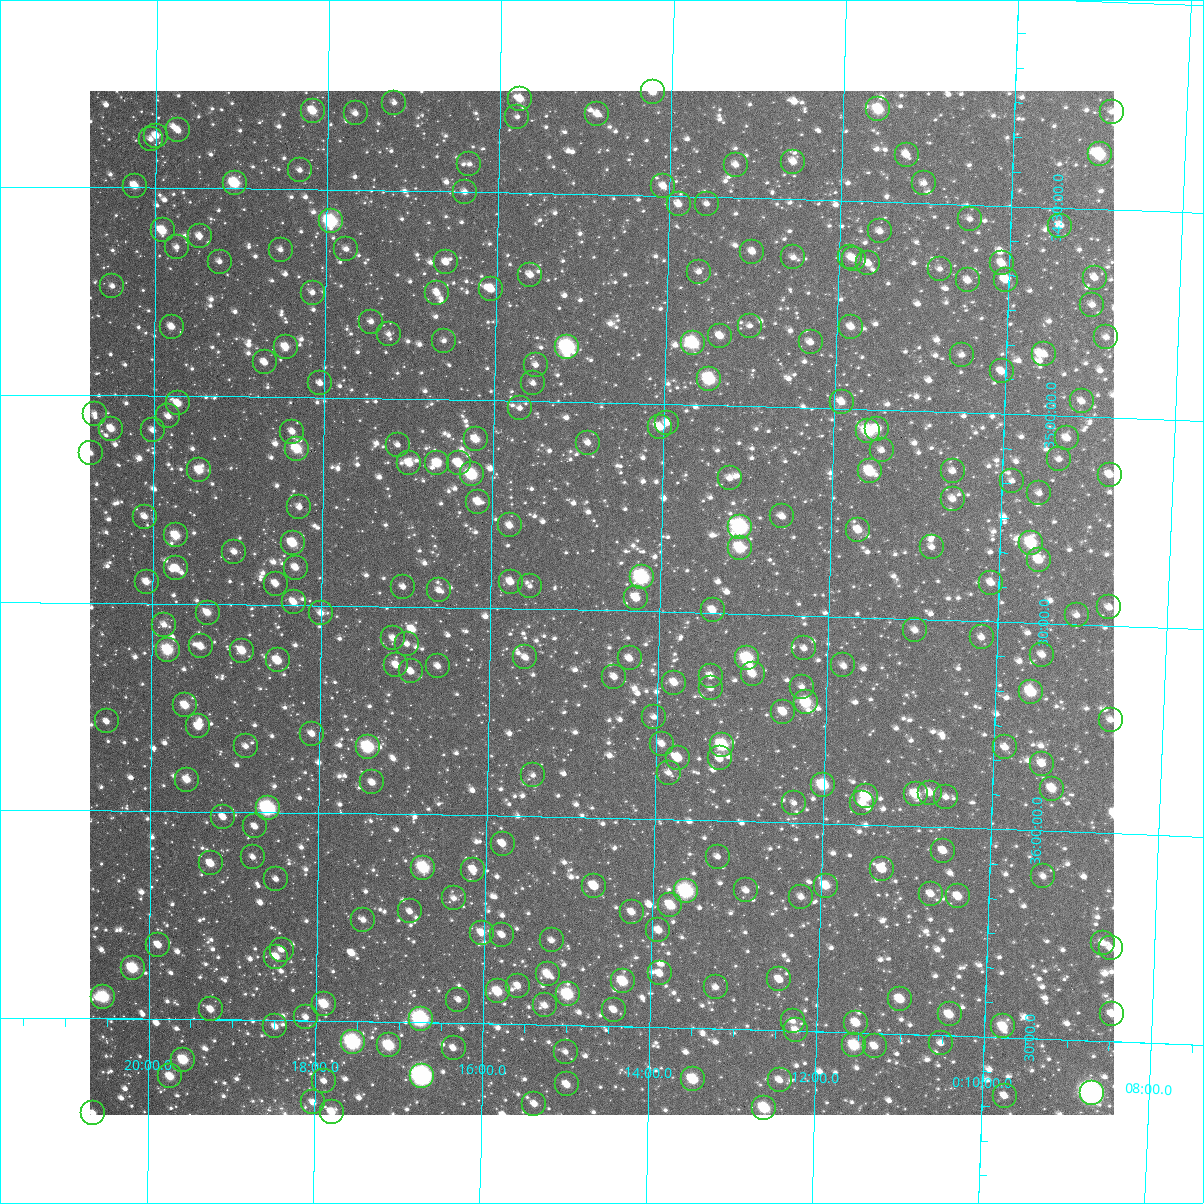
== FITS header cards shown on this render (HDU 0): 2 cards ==
NAXIS1  =                 1024
NAXIS2  =                 1024

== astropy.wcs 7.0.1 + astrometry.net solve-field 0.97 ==
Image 1024 x 1024 px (HDU 0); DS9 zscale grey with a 90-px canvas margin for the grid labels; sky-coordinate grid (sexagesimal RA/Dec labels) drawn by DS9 from the SOLVED WCS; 270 Tycho-2 reference stars matched to detected sources circled (green)
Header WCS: RA---TAN-SIP/DEC--TAN-SIP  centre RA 00:14:41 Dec +35:29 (3.67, +35.48 deg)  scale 8.67 arcsec/px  FOV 147.9' x 147.9'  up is +179 deg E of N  parity flipped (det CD > 0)
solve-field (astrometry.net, Tycho-2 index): VERIFIED the header's WCS against the Tycho-2 star catalogue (verified at 6 index scales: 14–270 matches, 0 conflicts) and refined it, rather than solving blind
Solved WCS: RA---TAN-SIP/DEC--TAN-SIP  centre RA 00:14:41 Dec +35:29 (3.67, +35.48 deg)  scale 8.67 arcsec/px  FOV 147.9' x 147.9'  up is +179 deg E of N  parity flipped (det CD > 0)
The solver's refit moves the header's centre by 0.14 arcsec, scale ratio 1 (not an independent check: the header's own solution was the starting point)
Tycho-2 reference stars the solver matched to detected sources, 270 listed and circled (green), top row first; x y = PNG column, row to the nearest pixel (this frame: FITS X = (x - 90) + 1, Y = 1024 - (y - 91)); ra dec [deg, ICRS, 3 dp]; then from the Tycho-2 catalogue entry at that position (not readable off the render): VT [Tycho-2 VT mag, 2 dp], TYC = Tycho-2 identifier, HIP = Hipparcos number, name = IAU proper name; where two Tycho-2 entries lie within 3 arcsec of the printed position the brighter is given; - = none
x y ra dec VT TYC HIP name
653 92 3.554 +34.250 10.81 2268-1382-1 - -
520 99 3.940 +34.274 10.71 2268-1488-1 - -
394 103 4.307 +34.288 12.07 2268-1180-1 - -
878 109 2.896 +34.277 9.54 2268-504-1 - -
313 111 4.544 +34.310 10.26 2269-1235-1 1459 -
1112 112 2.217 +34.264 12.05 2267-975-1 - -
356 113 4.419 +34.315 11.63 2268-1058-1 - -
597 114 3.714 +34.307 11.51 2268-1623-1 - -
517 117 3.947 +34.317 12.89 2268-170-1 - -
178 130 4.936 +34.361 11.29 2269-1333-1 - -
156 136 5.000 +34.375 11.39 2269-1417-1 - -
151 139 5.015 +34.383 12.31 2269-1177-1 - -
1100 154 2.248 +34.368 9.20 2267-973-1 725 -
907 155 2.810 +34.384 11.23 2268-1046-1 - -
793 162 3.140 +34.409 11.43 2268-1310-1 - -
469 164 4.085 +34.433 12.19 2268-294-1 - -
736 165 3.308 +34.420 11.62 2268-488-1 - -
300 170 4.579 +34.454 12.32 2269-1295-1 - -
235 183 4.770 +34.487 9.32 2269-1413-1 - -
924 183 2.758 +34.451 11.86 2268-1599-1 - -
135 186 5.061 +34.495 10.71 2269-882-1 - -
663 186 3.518 +34.476 11.27 2268-156-1 - -
465 192 4.097 +34.500 11.72 2268-1448-1 - -
679 204 3.472 +34.519 11.19 2268-164-1 - -
707 204 3.389 +34.516 12.44 2268-1570-1 - -
970 219 2.620 +34.534 12.52 2268-1337-1 - -
331 221 4.487 +34.576 8.51 2268-1350-1 1441 -
1060 226 2.356 +34.543 11.29 2268-1227-1 - -
163 230 4.979 +34.602 10.24 2269-1231-1 - -
880 231 2.882 +34.571 11.65 2268-1421-1 - -
200 236 4.870 +34.615 11.30 2269-1566-1 - -
177 247 4.937 +34.642 12.11 2269-1279-1 - -
346 249 4.441 +34.642 12.34 2268-1610-1 - -
281 250 4.633 +34.645 11.96 2269-1337-1 - -
752 252 3.253 +34.628 11.36 2268-1307-1 - -
793 257 3.133 +34.639 11.89 2268-576-1 - -
850 257 2.966 +34.634 12.33 2268-1040-1 - -
854 259 2.956 +34.638 12.08 2268-1566-1 - -
220 262 4.811 +34.676 12.31 2269-1497-1 - -
446 262 4.148 +34.670 11.45 2268-1323-1 - -
868 263 2.913 +34.648 11.59 2268-1353-1 - -
1002 263 2.523 +34.638 11.34 2268-1554-1 - -
940 269 2.703 +34.656 12.07 2268-782-1 - -
699 272 3.408 +34.680 13.27 2268-1522-1 - -
530 275 3.901 +34.697 11.23 2268-1332-1 - -
1095 278 2.250 +34.665 11.87 2268-486-1 - -
968 280 2.620 +34.682 11.24 2268-1560-1 - -
1006 280 2.509 +34.677 11.06 2268-654-1 - -
112 286 5.124 +34.738 11.48 2269-1041-1 - -
491 289 4.016 +34.732 10.91 2268-1445-1 - -
313 293 4.538 +34.748 11.98 2269-1465-1 - -
437 293 4.172 +34.744 11.25 2268-1284-1 - -
1092 305 2.254 +34.730 11.50 2268-476-1 - -
371 322 4.365 +34.816 11.90 2268-1369-1 - -
750 326 3.255 +34.807 11.88 2268-1166-1 - -
172 327 4.950 +34.834 11.09 2269-1558-1 - -
851 327 2.958 +34.803 11.96 2268-534-1 - -
389 334 4.313 +34.845 12.26 2268-510-1 - -
720 336 3.340 +34.834 11.19 2268-1099-1 - -
1106 337 2.209 +34.807 12.17 2267-93-1 - -
444 341 4.151 +34.859 12.36 2268-196-1 - -
811 342 3.075 +34.842 11.59 2268-1434-1 - -
693 343 3.421 +34.851 8.70 2268-14-1 - -
286 347 4.615 +34.879 10.82 2269-1449-1 - -
567 347 3.788 +34.868 8.02 2268-1173-1 1211 -
1044 354 2.390 +34.853 11.12 2268-1201-1 - -
962 355 2.631 +34.862 11.97 2268-308-1 - -
265 362 4.676 +34.917 11.54 2269-1223-1 - -
536 365 3.880 +34.913 12.09 2268-596-1 - -
1002 371 2.512 +34.898 11.28 2268-550-1 - -
709 379 3.370 +34.937 8.72 2268-1140-1 - -
320 383 4.512 +34.966 11.65 2269-1590-1 - -
533 383 3.886 +34.957 12.19 2268-92-1 - -
1082 401 2.274 +34.964 11.60 2268-246-1 - -
842 402 2.980 +34.984 10.95 2268-322-1 - -
178 403 4.929 +35.018 10.64 2269-1524-1 - -
520 408 3.924 +35.017 11.89 2268-8-1 - -
95 414 5.173 +35.045 12.19 2269-598-1 - -
168 416 4.957 +35.050 11.78 2269-1452-1 - -
667 423 3.490 +35.045 11.88 2268-512-1 - -
660 427 3.511 +35.056 10.94 2268-218-1 - -
111 429 5.124 +35.080 10.76 2269-360-1 - -
877 429 2.872 +35.045 10.93 2268-334-1 - -
153 430 5.002 +35.083 11.52 2269-1326-1 - -
868 431 2.898 +35.052 9.19 2268-304-1 - -
292 432 4.592 +35.083 11.61 2269-1272-1 - -
1067 438 2.314 +35.053 11.54 2268-20-1 - -
476 439 4.052 +35.094 10.44 2268-1049-1 - -
588 443 3.722 +35.097 11.50 2268-1053-1 - -
398 445 4.282 +35.111 11.85 2268-995-1 - -
297 449 4.578 +35.124 9.67 2269-1190-1 - -
882 450 2.858 +35.097 12.12 2268-1051-1 - -
91 453 5.184 +35.140 12.46 2269-694-1 - -
1059 459 2.336 +35.105 11.96 2268-985-1 - -
409 463 4.246 +35.154 10.89 2268-661-1 - -
437 463 4.164 +35.154 10.19 2268-763-1 - -
459 463 4.100 +35.153 10.21 2268-693-1 - -
199 470 4.864 +35.179 10.16 2269-1352-1 - -
870 471 2.890 +35.149 9.65 2268-725-1 - -
953 471 2.647 +35.142 11.68 2268-783-1 - -
472 474 4.061 +35.178 9.00 2268-701-1 1297 -
1110 475 2.185 +35.137 11.26 2267-971-1 - -
730 478 3.303 +35.175 11.59 2268-593-1 - -
1012 481 2.471 +35.161 12.44 2268-711-1 - -
1039 493 2.390 +35.188 12.71 2268-963-1 - -
953 499 2.644 +35.209 12.26 2268-759-1 - -
478 502 4.043 +35.245 10.79 2268-265-1 - -
299 507 4.568 +35.265 11.63 2269-1362-1 - -
782 516 3.145 +35.263 11.29 2268-857-1 - -
145 517 5.024 +35.291 11.62 2269-310-1 - -
510 525 3.947 +35.300 11.25 2268-367-1 - -
740 527 3.268 +35.292 7.80 2268-297-1 1048 -
858 530 2.919 +35.290 10.67 2268-817-1 - -
176 535 4.931 +35.336 10.04 2269-1388-1 - -
293 543 4.587 +35.351 9.86 2269-1410-1 - -
1031 543 2.408 +35.307 9.38 2268-345-1 - -
932 547 2.701 +35.326 11.98 2268-755-1 - -
740 548 3.266 +35.342 9.38 2268-441-1 - -
234 552 4.759 +35.374 11.58 2269-1488-1 - -
1039 560 2.384 +35.348 10.51 2268-997-1 - -
176 568 4.930 +35.415 11.03 2269-1258-1 - -
296 568 4.578 +35.410 10.90 2269-1278-1 - -
642 577 3.555 +35.418 8.13 2268-843-1 1137 -
147 582 5.017 +35.449 11.00 2269-408-1 - -
511 582 3.942 +35.436 10.96 2268-41-1 - -
991 583 2.523 +35.407 11.25 2268-665-1 - -
276 584 4.636 +35.449 11.09 2269-1434-1 - -
530 586 3.884 +35.445 12.44 2268-497-1 - -
403 587 4.259 +35.452 11.81 2268-269-1 - -
439 590 4.153 +35.460 12.04 2268-567-1 - -
636 598 3.570 +35.468 10.55 2268-153-1 - -
294 602 4.582 +35.493 10.92 2269-1366-1 - -
1109 607 2.171 +35.457 11.68 2267-506-1 - -
713 610 3.343 +35.493 11.06 2268-125-1 - -
208 613 4.836 +35.521 10.84 2269-1222-1 - -
321 613 4.501 +35.519 11.50 2269-1302-1 - -
1077 615 2.267 +35.478 11.58 2268-903-1 - -
164 625 4.964 +35.551 11.27 2269-1332-1 - -
915 630 2.743 +35.527 11.27 2268-281-1 - -
982 637 2.545 +35.539 11.73 2268-169-1 - -
393 638 4.286 +35.576 11.56 2268-285-1 - -
407 644 4.245 +35.590 11.90 2268-105-1 - -
201 646 4.855 +35.603 11.04 2269-1458-1 - -
804 648 3.069 +35.579 11.82 2268-59-1 - -
168 650 4.953 +35.611 9.18 2269-1196-1 - -
242 651 4.733 +35.612 10.53 2269-1166-1 - -
1042 655 2.365 +35.576 11.40 2268-97-1 - -
525 657 3.894 +35.617 11.17 2268-631-1 - -
630 658 3.585 +35.614 11.02 2268-17-1 - -
747 658 3.237 +35.607 8.89 2268-61-1 1035 -
278 660 4.627 +35.634 10.36 2273-1699-1 - -
396 665 4.276 +35.641 11.12 2272-299-1 - -
843 665 2.952 +35.617 11.66 2268-445-1 - -
438 666 4.152 +35.642 11.97 2272-895-1 - -
411 671 4.232 +35.656 11.08 2272-449-1 - -
753 674 3.220 +35.644 10.68 2272-837-1 - -
711 676 3.344 +35.651 11.17 2272-775-1 - -
614 677 3.629 +35.660 11.71 2272-827-1 - -
674 683 3.451 +35.670 10.89 2272-281-1 - -
802 687 3.073 +35.672 12.41 2272-929-1 - -
711 688 3.343 +35.681 12.10 2272-425-1 - -
1031 692 2.395 +35.667 9.52 2272-227-1 - -
806 702 3.059 +35.709 9.34 2272-500-1 - -
185 705 4.900 +35.745 10.48 2273-1591-1 - -
783 712 3.126 +35.733 10.81 2272-795-1 - -
654 717 3.508 +35.754 12.14 2272-530-1 - -
1111 720 2.155 +35.727 11.43 2271-1600-1 - -
107 721 5.132 +35.785 11.43 2273-498-1 - -
198 726 4.860 +35.795 10.79 2273-1675-1 - -
312 734 4.522 +35.810 11.30 2273-1627-1 - -
662 744 3.483 +35.818 11.23 2272-1023-1 - -
722 745 3.304 +35.818 8.92 2272-787-1 - -
246 746 4.718 +35.842 11.56 2273-1639-1 - -
368 747 4.356 +35.840 9.41 2272-1783-1 - -
1005 747 2.465 +35.802 11.31 2272-785-1 - -
678 758 3.435 +35.851 10.49 2272-831-1 - -
720 758 3.311 +35.850 11.44 2272-197-1 - -
1042 764 2.354 +35.838 11.47 2272-701-1 - -
669 773 3.461 +35.887 12.05 2272-92-1 - -
533 775 3.864 +35.900 12.68 2272-77-1 - -
187 780 4.893 +35.923 10.76 2273-1735-1 - -
372 782 4.342 +35.925 11.10 2272-632-1 - -
823 785 3.001 +35.907 9.24 2272-20-1 - -
1052 789 2.322 +35.897 10.53 2272-665-1 - -
930 793 2.684 +35.917 11.06 2272-59-1 - -
916 794 2.726 +35.922 10.12 2272-865-1 - -
866 796 2.873 +35.931 9.45 2272-955-1 923 -
946 797 2.636 +35.926 12.07 2272-765-1 - -
794 803 3.086 +35.952 12.91 2272-476-1 - -
862 803 2.884 +35.947 11.53 2272-8-1 - -
268 808 4.651 +35.990 7.90 2273-2019-1 1492 -
223 817 4.783 +36.013 11.40 2273-2077-1 - -
255 826 4.688 +36.035 11.67 2273-1973-1 - -
503 844 3.951 +36.066 11.12 2272-26-1 - -
943 851 2.639 +36.056 11.10 2272-959-1 - -
253 857 4.694 +36.108 11.32 2273-2052-1 - -
718 857 3.309 +36.086 12.19 2272-1726-1 - -
211 863 4.819 +36.124 10.58 2273-1938-1 - -
423 868 4.185 +36.128 8.91 2272-1578-1 - -
882 869 2.819 +36.104 10.76 2272-1672-1 - -
473 870 4.037 +36.130 10.70 2272-1543-1 - -
1043 876 2.339 +36.108 11.99 2272-1651-1 - -
276 879 4.624 +36.160 12.15 2273-2030-1 - -
594 886 3.676 +36.163 11.02 2272-1513-1 - -
826 886 2.985 +36.149 10.28 2272-1536-1 - -
746 890 3.223 +36.166 12.14 2272-1620-1 - -
686 891 3.401 +36.171 8.21 2272-1416-1 1089 -
931 894 2.671 +36.160 11.41 2272-1492-1 - -
958 896 2.590 +36.164 10.77 2272-1639-1 - -
801 897 3.058 +36.177 11.65 2272-1490-1 - -
454 898 4.092 +36.200 11.83 2272-1530-1 - -
670 905 3.447 +36.205 10.39 2272-1610-1 - -
410 911 4.223 +36.233 11.91 2272-1525-1 - -
632 912 3.561 +36.224 11.07 2272-1368-1 - -
363 920 4.362 +36.256 12.02 2272-1576-1 - -
658 930 3.481 +36.267 11.36 2272-1523-1 - -
482 933 4.009 +36.281 10.80 2272-1218-1 - -
502 935 3.948 +36.286 11.41 2272-1203-1 - -
552 940 3.799 +36.297 11.81 2272-1292-1 - -
1103 943 2.154 +36.264 11.47 2271-906-1 - -
158 945 4.973 +36.322 11.03 2273-4-1 - -
1111 948 2.130 +36.276 11.46 2271-180-1 - -
282 950 4.604 +36.330 11.98 2273-1913-1 - -
276 957 4.621 +36.347 10.62 2273-2003-1 - -
133 968 5.049 +36.378 9.10 2273-856-1 - -
660 973 3.474 +36.371 11.08 2272-576-1 - -
548 974 3.809 +36.379 10.65 2272-1612-1 - -
779 979 3.116 +36.377 11.21 2272-1751-1 - -
623 981 3.583 +36.392 9.59 2272-1724-1 - -
518 986 3.897 +36.408 11.32 2272-1102-1 - -
716 987 3.306 +36.400 11.56 2272-1302-1 - -
498 991 3.957 +36.422 9.82 2272-1498-1 - -
568 994 3.747 +36.426 9.01 2272-1112-1 - -
103 997 5.136 +36.448 8.91 2273-204-1 - -
900 999 2.753 +36.416 10.48 2272-1268-1 - -
458 1000 4.074 +36.444 11.54 2272-936-1 - -
324 1004 4.476 +36.460 9.72 2272-1395-1 - -
545 1005 3.815 +36.454 11.34 2272-1132-1 - -
211 1009 4.814 +36.476 11.05 2273-1813-1 - -
614 1010 3.609 +36.460 11.20 2272-1350-1 - -
950 1014 2.604 +36.449 10.45 2272-1139-1 - -
1112 1014 2.118 +36.434 11.20 2271-1667-1 - -
306 1017 4.529 +36.492 12.44 2273-1878-1 - -
421 1019 4.186 +36.491 7.82 2272-1489-1 1336 -
793 1021 3.072 +36.476 12.03 2272-914-1 - -
856 1023 2.883 +36.476 10.44 2272-1522-1 - -
275 1026 4.621 +36.515 11.43 2273-1922-1 - -
1003 1026 2.443 +36.474 10.06 2272-1425-1 789 -
796 1030 3.062 +36.498 11.31 2272-1068-1 - -
353 1042 4.388 +36.550 7.66 2272-1180-1 1403 -
941 1043 2.628 +36.518 11.92 2272-1044-1 - -
389 1045 4.279 +36.557 9.14 2272-960-1 - -
854 1045 2.886 +36.531 9.49 2272-699-1 - -
875 1046 2.825 +36.531 11.20 2272-1120-1 - -
454 1048 4.085 +36.561 11.57 2272-1753-1 - -
566 1052 3.750 +36.564 12.44 2272-1283-1 - -
183 1060 4.895 +36.598 9.49 2273-1772-1 - -
170 1076 4.934 +36.638 10.10 2273-1972-1 - -
422 1076 4.179 +36.630 7.12 2272-1059-1 1333 -
693 1079 3.367 +36.623 9.43 2272-1648-1 - -
780 1080 3.107 +36.620 11.23 2272-1301-1 - -
324 1081 4.473 +36.645 11.60 2272-1347-1 - -
567 1084 3.745 +36.643 11.10 2272-1458-1 - -
1092 1093 2.171 +36.627 6.26 2271-1441-1 699 -
1005 1096 2.431 +36.640 11.57 2272-621-1 - -
313 1102 4.504 +36.697 11.77 2273-1800-1 - -
534 1104 3.840 +36.691 11.70 2272-156-1 - -
764 1108 3.150 +36.688 9.22 2272-213-1 - -
332 1112 4.449 +36.719 10.43 2272-1151-1 - -
93 1113 5.165 +36.728 11.41 2273-609-1 - -